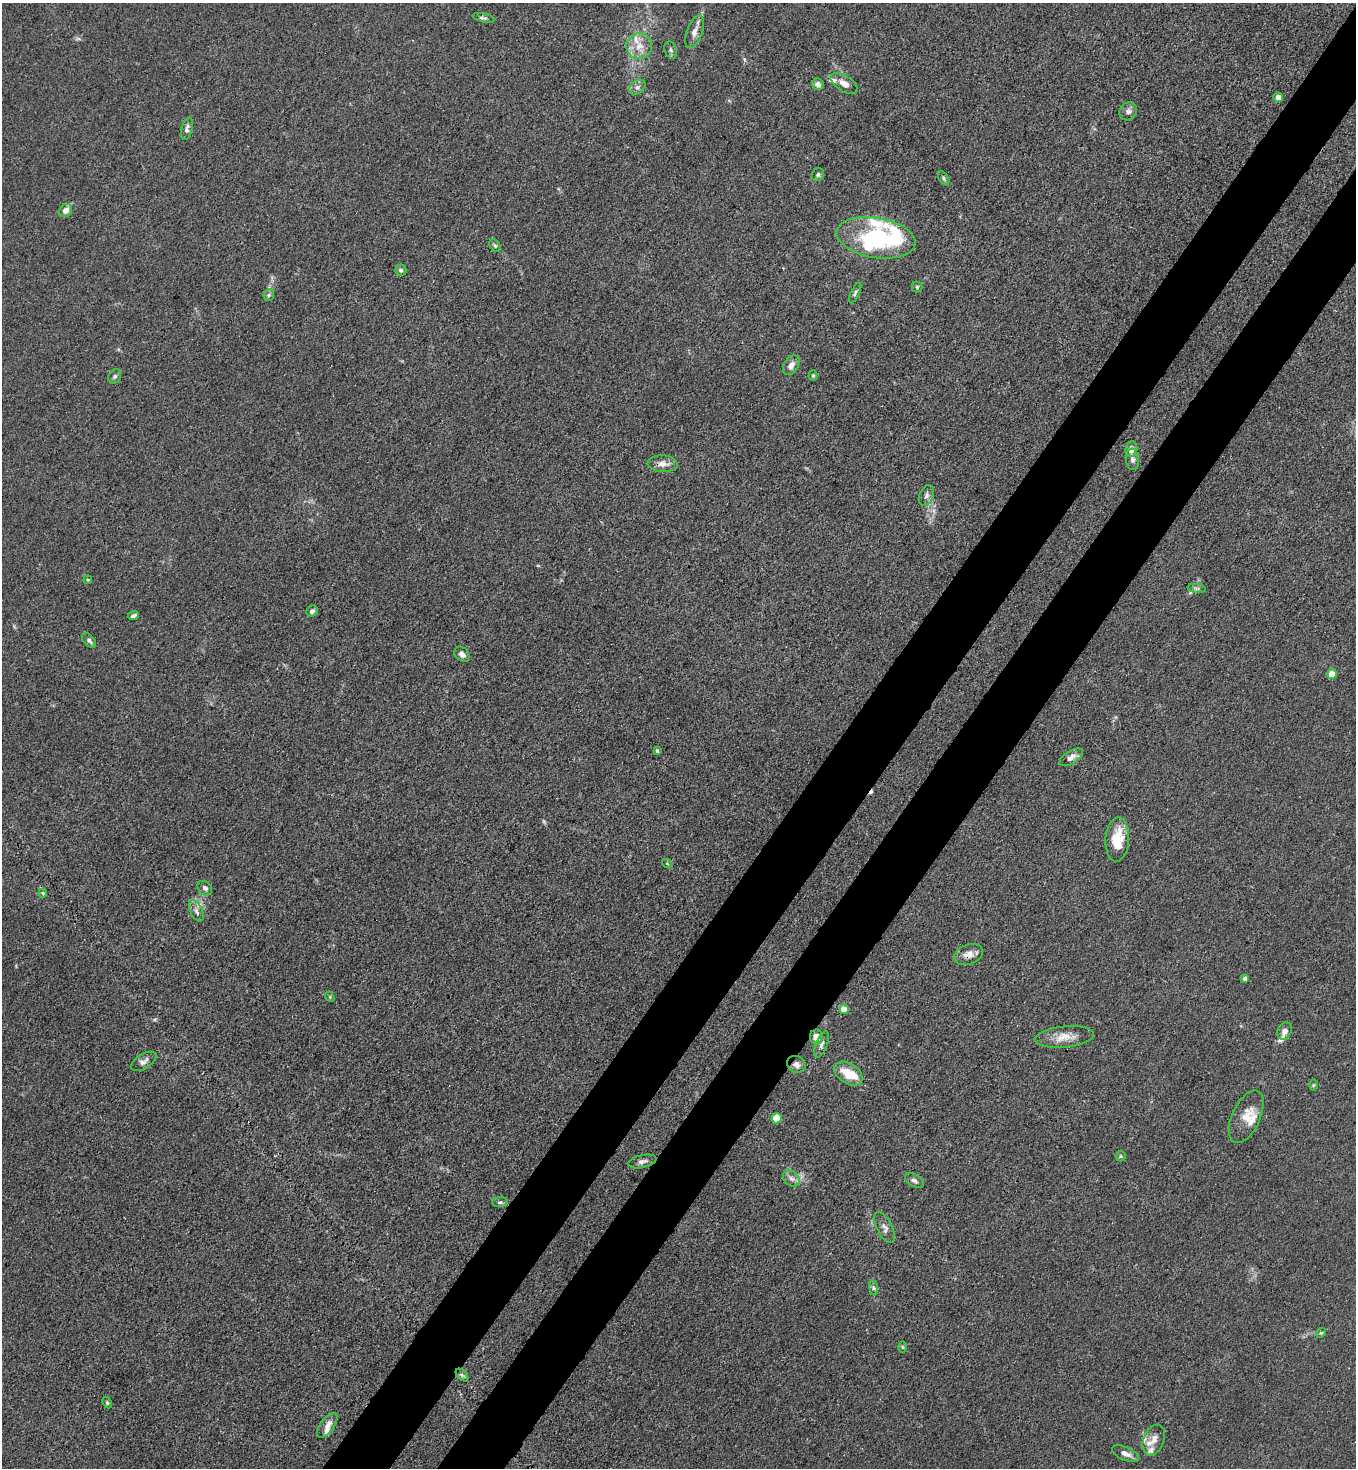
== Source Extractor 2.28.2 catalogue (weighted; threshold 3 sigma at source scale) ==
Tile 10 of 4 x 4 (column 2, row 3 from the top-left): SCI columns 1580-2933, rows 1526-2991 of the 6007 x 5985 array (HDU 1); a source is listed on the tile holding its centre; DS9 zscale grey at full resolution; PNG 1358 x 1470 px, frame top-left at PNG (2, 3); each listed source drawn as its Kron ellipse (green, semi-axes under 4 px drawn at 4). Shown black and unused: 9% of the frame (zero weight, under 3 of 4 exposures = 7% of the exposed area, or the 3 px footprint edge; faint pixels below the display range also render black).
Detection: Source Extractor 2.28.2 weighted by HDU 2 'WHT'; one run over the whole footprint, this tile lists its part. Background 0.0208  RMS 0.0028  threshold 0.0127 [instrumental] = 3 sigma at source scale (4.5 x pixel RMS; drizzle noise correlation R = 1.50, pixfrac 1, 0.05/0.05 arcsec/px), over >= 5 px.
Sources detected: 80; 2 inside a brighter object's white glare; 1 cosmic-ray / hot-pixel residue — neither listed nor drawn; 9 inside a brighter listed object's ellipse — not listed separately; the other 68 listed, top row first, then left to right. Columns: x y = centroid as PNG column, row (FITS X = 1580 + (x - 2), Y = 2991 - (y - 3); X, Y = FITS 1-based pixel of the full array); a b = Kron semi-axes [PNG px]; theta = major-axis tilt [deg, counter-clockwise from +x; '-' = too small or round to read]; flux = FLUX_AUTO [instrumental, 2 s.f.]
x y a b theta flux
484 18 11 4 -12 0.7
695 32 17 7 70 2
639 46 13 12 - 3.7
671 50 9 6 -73 0.77
844 83 15 8 -32 1.8
818 84 6 5 - 1.2
637 87 9 6 40 1
1278 97 5 4 - 2
1128 111 9 8 - 1.2
187 129 11 5 75 1
818 174 6 5 - 0.59
944 178 7 4 -54 0.51
66 210 7 6 - 2
876 238 40 20 -10 29
495 246 7 5 -53 0.55
401 270 5 5 - 0.58
917 287 5 5 - 0.51
855 293 11 4 66 0.64
269 295 6 5 - 0.53
791 365 11 7 58 1.9
813 375 5 4 - 0.35
115 376 8 6 59 0.66
1131 449 7 6 - 2.1
1132 459 11 6 -83 1.1
663 464 15 8 -4 2.1
926 495 11 7 66 1.1
88 580 4 3 - 0.27
1197 588 9 4 -8 0.62
312 611 6 5 - 0.97
133 616 5 3 - 0.59
89 640 9 5 -49 0.79
462 654 9 6 -44 1.3
1332 674 5 4 - 6.6
657 751 4 3 - 0.61
1071 757 13 6 32 1.5
1117 840 22 12 86 8
667 863 5 3 - 0.26
205 888 8 6 -43 0.85
43 893 4 4 - 0.44
196 911 11 6 -65 1.3
968 954 15 10 19 2.2
1245 978 4 4 - 1.2
330 997 5 4 - 0.37
844 1009 4 4 - 4.4
1284 1031 9 7 69 1.5
816 1037 7 6 - 2.4
1064 1037 30 10 6 4.2
821 1044 14 5 68 1.2
143 1061 14 7 32 1.3
796 1064 10 8 -30 1.3
848 1074 15 10 -33 5.7
1313 1085 6 4 89 0.37
1246 1117 28 14 65 4.3
777 1118 5 5 - 9.5
1121 1156 5 5 - 0.38
642 1161 14 6 12 1.3
791 1178 9 7 -41 1.2
914 1181 10 6 -33 1
500 1202 8 5 1 0.6
884 1227 17 7 -62 1.6
873 1288 8 4 -82 0.54
1321 1333 5 4 - 0.36
902 1347 6 4 -89 0.37
462 1375 7 4 -45 0.63
107 1402 6 4 -64 0.45
327 1425 14 6 54 2
1154 1440 16 10 67 2.6
1125 1454 14 6 -23 1.7
Overlapping masked pixels (flux is a lower limit): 3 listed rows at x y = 968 954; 816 1037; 796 1064